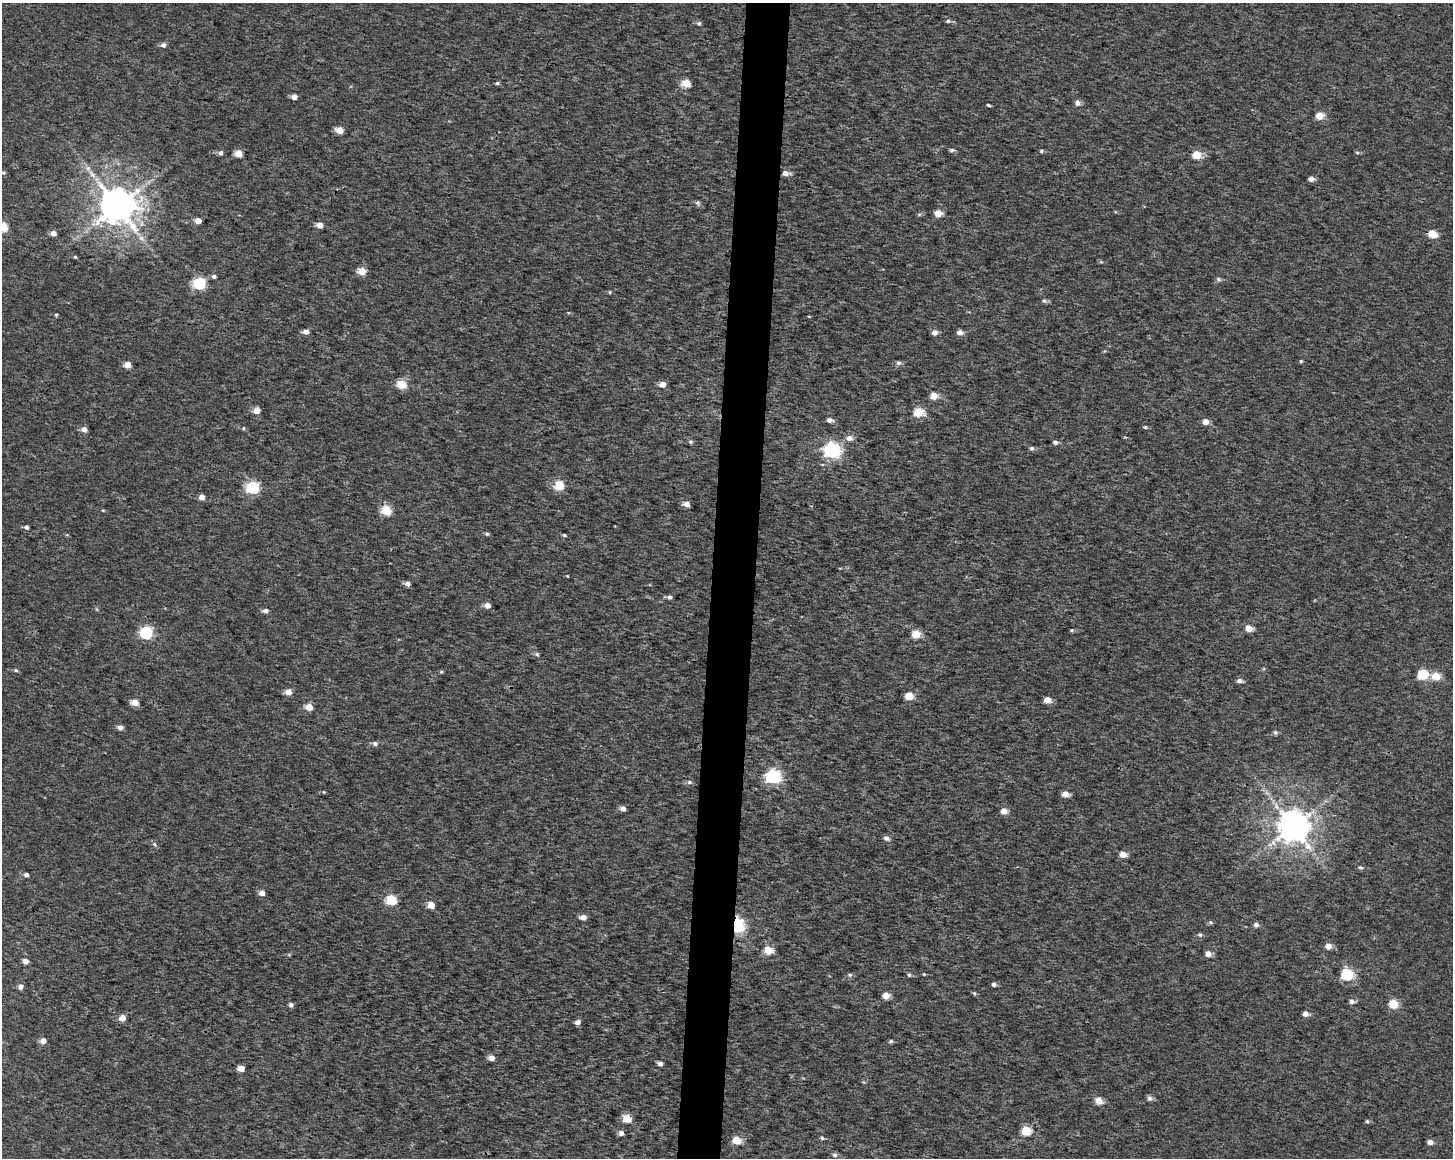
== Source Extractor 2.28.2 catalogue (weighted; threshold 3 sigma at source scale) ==
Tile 5 of 3 x 4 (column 2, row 2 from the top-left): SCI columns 1735-3185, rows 2321-3476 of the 4868 x 4642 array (HDU 1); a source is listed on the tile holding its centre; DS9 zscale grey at full resolution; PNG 1455 x 1160 px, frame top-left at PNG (2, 3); no overlay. Shown black and unused: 3% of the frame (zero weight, under 3 of 4 exposures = <1% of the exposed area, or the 3 px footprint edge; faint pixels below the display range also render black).
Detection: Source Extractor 2.28.2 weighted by HDU 2 'WHT'; one run over the whole footprint, this tile lists its part. Background 9.45e-04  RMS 0.0025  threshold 0.0111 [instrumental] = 3 sigma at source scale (4.5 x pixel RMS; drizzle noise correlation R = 1.50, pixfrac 1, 0.0396/0.0396 arcsec/px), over >= 5 px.
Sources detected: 146; all 146 listed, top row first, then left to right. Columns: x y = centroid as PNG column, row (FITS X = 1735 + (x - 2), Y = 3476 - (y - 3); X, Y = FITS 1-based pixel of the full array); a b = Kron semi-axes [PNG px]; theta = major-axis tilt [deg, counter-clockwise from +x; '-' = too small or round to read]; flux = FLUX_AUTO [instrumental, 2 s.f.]
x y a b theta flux
948 21 6 4 -12 0.54
699 23 6 5 - 0.5
163 45 5 5 - 1
497 83 5 5 - 0.37
686 83 5 5 - 7.5
294 97 4 4 - 1.8
1078 103 5 5 - 1.3
988 105 3 3 - 0.39
1319 116 5 5 - 6
339 130 5 4 - 3.9
952 150 5 5 - 0.57
1041 151 5 4 - 0.44
1357 152 5 5 - 0.36
221 153 5 5 - 0.85
238 153 5 5 - 4.7
1196 155 5 5 - 9.1
88 168 8 6 -70 0.97
3 173 6 5 - 0.45
785 173 7 5 -3 1.6
1311 179 5 5 - 1.3
698 203 7 5 -64 0.56
117 206 10 10 - 740
938 213 5 4 - 3.9
198 221 5 4 - 2.8
319 225 5 4 - 2.9
3 227 5 5 - 13
53 233 5 4 - 1.9
1432 234 5 5 - 7
141 238 9 7 -27 1
75 257 4 4 - 0.29
362 271 5 5 - 5.2
214 276 5 4 - 0.68
1218 279 6 5 - 0.53
199 283 6 6 - 30
609 292 5 4 - 0.31
1044 301 6 6 - 0.55
56 315 4 4 - 0.32
809 316 4 3 - 0.17
305 332 5 4 - 1.8
960 332 5 5 - 1.6
934 333 5 5 - 1.6
1301 361 4 4 - 0.32
898 363 6 6 - 0.63
127 365 5 4 - 3.3
401 384 5 5 - 11
662 384 5 5 - 2.4
934 396 5 5 - 3.9
257 410 5 5 - 3.5
918 412 6 5 - 11
829 420 6 5 - 1.1
1205 422 5 5 - 2
1145 427 6 4 -9 0.39
243 428 5 4 - 0.31
84 429 5 5 - 1.9
849 438 7 6 - 1.3
690 442 6 5 - 0.45
1055 442 6 5 - 0.73
1032 448 5 5 - 0.63
831 450 7 6 - 76
559 485 5 5 - 13
252 488 6 6 - 32
201 497 4 4 - 2.3
686 504 5 4 - 2.1
103 510 5 3 - 0.21
386 511 5 5 - 12
26 527 4 4 - 0.78
487 534 6 4 -13 0.42
564 535 5 4 - 0.36
567 576 3 2 - 0.19
407 584 5 4 - 1.3
669 597 6 5 - 0.77
487 605 5 5 - 2
265 611 5 4 - 1
1249 628 5 5 - 4.3
1071 630 5 4 - 0.3
146 633 6 6 - 31
916 634 5 5 - 8.8
537 654 6 5 - 0.5
16 670 5 4 - 0.41
441 672 5 4 - 0.31
1423 674 6 5 - 19
1436 676 5 5 - 6.7
1239 681 6 5 - 0.97
288 692 5 5 - 2.9
909 696 5 5 - 7.6
1047 700 5 4 - 3
135 702 5 4 - 4.9
309 707 5 5 - 4.2
120 727 6 5 - 1.2
1275 732 6 5 - 0.53
375 743 6 5 - 0.75
773 777 6 6 - 52
689 782 6 5 - 0.6
324 792 5 3 - 0.21
1065 794 5 5 - 2.6
623 809 5 5 - 1.2
1004 811 5 5 - 2.7
1293 826 9 9 - 530
886 838 7 5 -30 0.89
154 844 7 5 -46 0.56
1123 854 5 4 - 3.2
1360 867 6 4 -20 0.49
26 875 5 4 - 0.89
262 893 4 4 - 2.1
391 900 6 5 - 14
431 905 5 5 - 4.5
583 917 5 4 - 1.9
1211 922 6 5 - 0.39
736 925 6 5 - 62
1256 925 5 5 - 0.93
1200 935 6 5 - 0.46
1328 946 5 4 - 2.5
768 950 5 5 - 7
1208 954 5 4 - 2.2
289 955 6 4 0 0.27
25 961 5 5 - 1.9
924 974 4 3 - 0.21
850 975 6 5 - 0.5
909 975 5 5 - 0.45
1347 975 6 6 - 25
994 984 5 4 - 0.61
20 987 6 5 - 1
974 993 5 5 - 0.36
886 996 5 5 - 3.5
1351 1001 6 5 - 0.96
1393 1004 5 5 - 11
291 1005 5 5 - 0.83
1305 1014 5 4 - 1.9
122 1018 5 4 - 3.3
577 1022 5 5 - 1.2
43 1041 5 5 - 2.1
891 1041 6 4 15 0.43
491 1058 5 5 - 1.9
660 1064 5 4 - 0.96
241 1068 5 4 - 3.3
863 1082 6 3 -69 0.27
1150 1098 6 5 - 1.1
1099 1101 5 5 - 4.7
627 1118 5 5 - 8.9
1367 1121 5 5 - 0.42
1026 1131 5 5 - 12
621 1133 5 5 - 1.2
822 1138 5 5 - 0.43
737 1140 5 5 - 7.8
1430 1142 5 4 - 1.4
835 1155 5 5 - 0.74
Overlapping masked pixels (flux is a lower limit): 1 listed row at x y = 736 925
Isophote crosses this tile's border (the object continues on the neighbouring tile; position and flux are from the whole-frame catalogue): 1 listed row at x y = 3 227